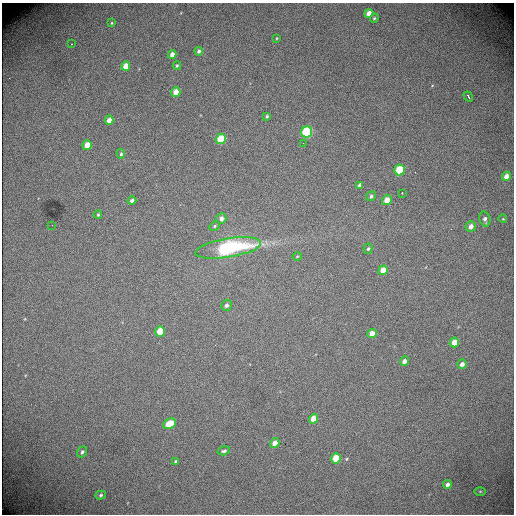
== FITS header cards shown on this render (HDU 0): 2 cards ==
NAXIS1  =                  512 /fastest changing axis
NAXIS2  =                  512 /next to fastest changing axis

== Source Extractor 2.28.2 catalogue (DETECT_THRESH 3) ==
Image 512 x 512 px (HDU 0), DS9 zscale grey, 1 PNG px = 1 image px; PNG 516 x 516 px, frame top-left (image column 1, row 512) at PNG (2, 3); each listed source drawn as its Kron ellipse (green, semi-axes under 4 px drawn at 4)
Background 2100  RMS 32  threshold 97.5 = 3 sigma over >= 5 px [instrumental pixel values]
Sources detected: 52; all 52 listed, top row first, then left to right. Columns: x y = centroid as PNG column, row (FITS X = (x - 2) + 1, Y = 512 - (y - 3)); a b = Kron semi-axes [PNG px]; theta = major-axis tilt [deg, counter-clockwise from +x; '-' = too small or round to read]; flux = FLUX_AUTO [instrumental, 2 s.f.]
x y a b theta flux
369 13 4 4 - 15000
374 18 5 4 - 2800
112 23 4 3 - 1700
277 38 4 3 - 1700
72 44 3 2 - 2500
199 51 4 4 - 5100
172 54 4 4 - 12000
177 65 4 3 - 2700
126 66 5 4 - 27000
176 92 5 4 - 25000
468 96 5 3 - 10000
267 116 4 3 - 2900
109 120 5 4 - 17000
307 132 6 5 - 190000
221 139 5 5 - 86000
303 143 3 2 - 2200
87 145 5 4 - 34000
121 154 5 4 - 3700
400 170 5 5 - 96000
506 176 5 4 - 17000
360 185 4 4 - 7700
402 193 3 3 - 3300
371 196 5 4 - 4900
387 200 5 4 - 23000
132 201 4 4 - 6700
98 215 4 3 - 3000
221 219 5 5 - 8700
485 219 7 5 -75 7000
503 219 4 3 - 1500
52 225 2 2 - 1300
215 226 6 4 30 2900
471 226 5 5 - 11000
228 248 33 9 9 250000
368 249 5 4 - 3400
297 256 5 3 - 1900
383 270 5 4 - 31000
226 305 6 5 - 6600
160 331 5 5 - 53000
372 333 5 4 - 16000
454 342 5 4 - 29000
404 361 5 4 - 9800
462 364 5 4 - 10000
314 419 5 4 - 29000
169 424 7 5 29 59000
275 443 5 4 - 18000
224 451 6 4 16 4800
82 452 6 4 52 5200
336 458 5 5 - 52000
175 461 3 3 - 2800
447 484 4 4 - 8300
480 491 5 4 - 2500
101 495 5 4 - 3800